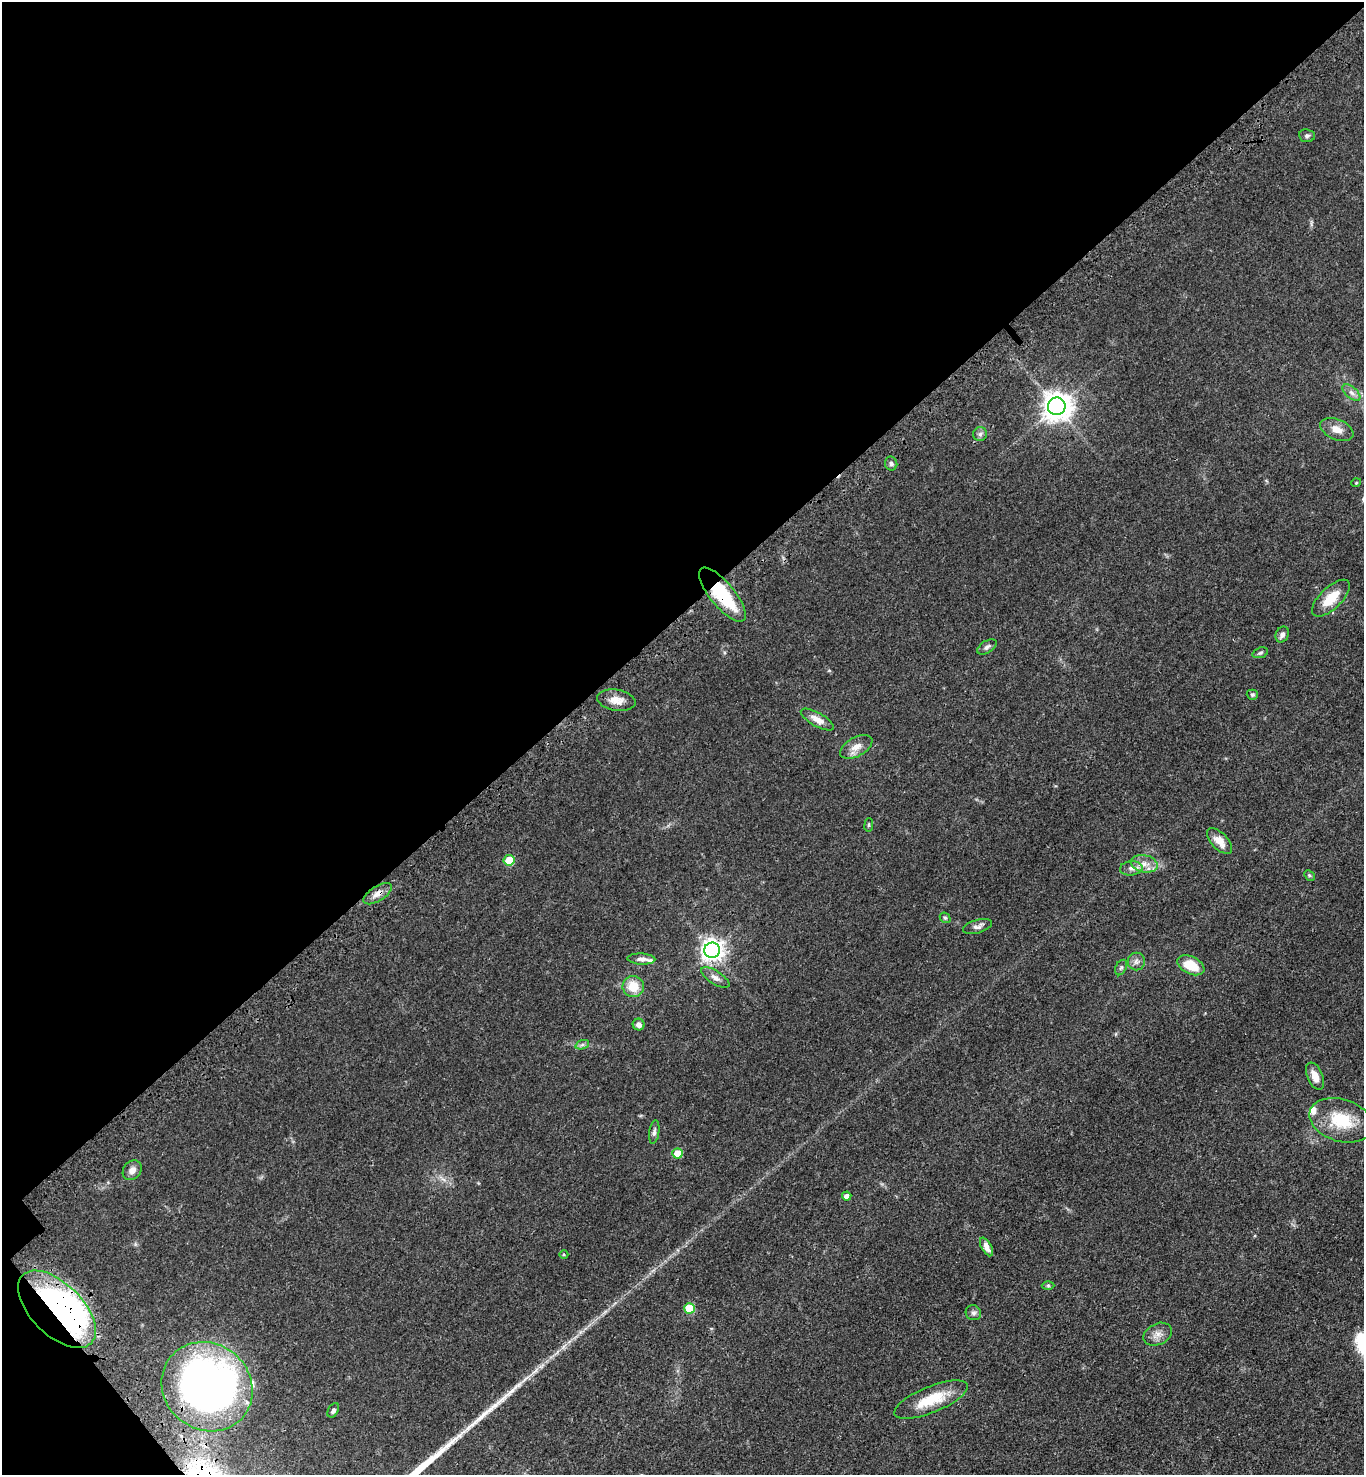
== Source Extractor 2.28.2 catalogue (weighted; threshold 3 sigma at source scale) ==
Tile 5 of 4 x 4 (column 1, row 2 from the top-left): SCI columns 250-1611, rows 3046-4518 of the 6090 x 6092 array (HDU 1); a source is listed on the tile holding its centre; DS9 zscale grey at full resolution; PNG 1366 x 1477 px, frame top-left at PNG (2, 2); each listed source drawn as its Kron ellipse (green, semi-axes under 4 px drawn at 4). Shown black and unused: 43% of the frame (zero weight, under 3 of 4 exposures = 6% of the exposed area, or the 3 px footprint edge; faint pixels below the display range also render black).
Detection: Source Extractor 2.28.2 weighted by HDU 2 'WHT'; one run over the whole footprint, this tile lists its part. Background 0.0438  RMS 0.0052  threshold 0.0233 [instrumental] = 3 sigma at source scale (4.5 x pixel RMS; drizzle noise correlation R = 1.50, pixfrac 1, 0.05/0.05 arcsec/px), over >= 5 px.
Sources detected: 54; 1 inside a brighter object's white glare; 1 long thin detection or spike segment (spike, bleed or trail) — neither listed nor drawn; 2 inside a brighter listed object's ellipse — not listed separately; the other 50 listed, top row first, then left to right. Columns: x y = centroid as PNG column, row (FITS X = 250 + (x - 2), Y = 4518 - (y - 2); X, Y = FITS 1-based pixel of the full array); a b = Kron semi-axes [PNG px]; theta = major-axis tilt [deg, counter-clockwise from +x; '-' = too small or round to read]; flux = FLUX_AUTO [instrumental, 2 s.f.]
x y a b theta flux
1307 136 8 6 -6 1.2
1351 393 11 5 -41 2.1
1057 406 9 8 - 680
1337 429 17 10 -23 4.8
980 434 7 6 - 1.3
891 464 7 6 - 1.3
1356 483 5 3 - 0.39
722 595 33 12 -51 31
1331 598 24 11 44 11
1282 634 8 6 65 1.5
987 647 11 6 30 1.7
1260 653 8 5 19 0.92
1252 695 5 5 - 0.82
616 700 19 10 -9 5.5
817 720 18 7 -29 4.1
856 747 18 9 29 4.8
869 825 7 3 81 0.56
1219 841 16 8 -47 5.3
509 860 5 5 - 16
1144 864 14 8 -12 4.2
1131 868 11 7 5 2.5
1309 875 6 4 -45 0.71
378 894 16 7 32 3.4
945 918 6 5 - 0.77
977 926 15 6 16 2.3
712 950 8 7 - 330
641 959 14 5 -2 2.6
1136 961 9 8 - 2.2
1191 965 14 8 -26 11
1121 967 8 5 62 0.99
715 978 16 6 -33 2.6
633 987 11 10 - 9.3
639 1025 6 6 - 2.2
582 1045 7 4 19 1.1
1315 1076 14 7 -66 4.9
1341 1120 32 21 -17 20
654 1132 12 5 82 1.5
677 1153 5 5 - 8.9
132 1170 11 8 51 3
847 1196 5 4 - 2.3
986 1247 10 5 -61 2.9
564 1255 4 3 - 0.48
1048 1285 6 4 0 0.7
690 1308 5 5 - 17
57 1309 48 25 -45 150
973 1313 8 7 - 1.5
1158 1334 15 10 26 3.9
207 1387 47 43 -39 300
931 1400 39 13 22 16
333 1410 8 5 59 1.4
Overlapping masked pixels (flux is a lower limit): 4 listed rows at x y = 722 595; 378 894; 57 1309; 207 1387